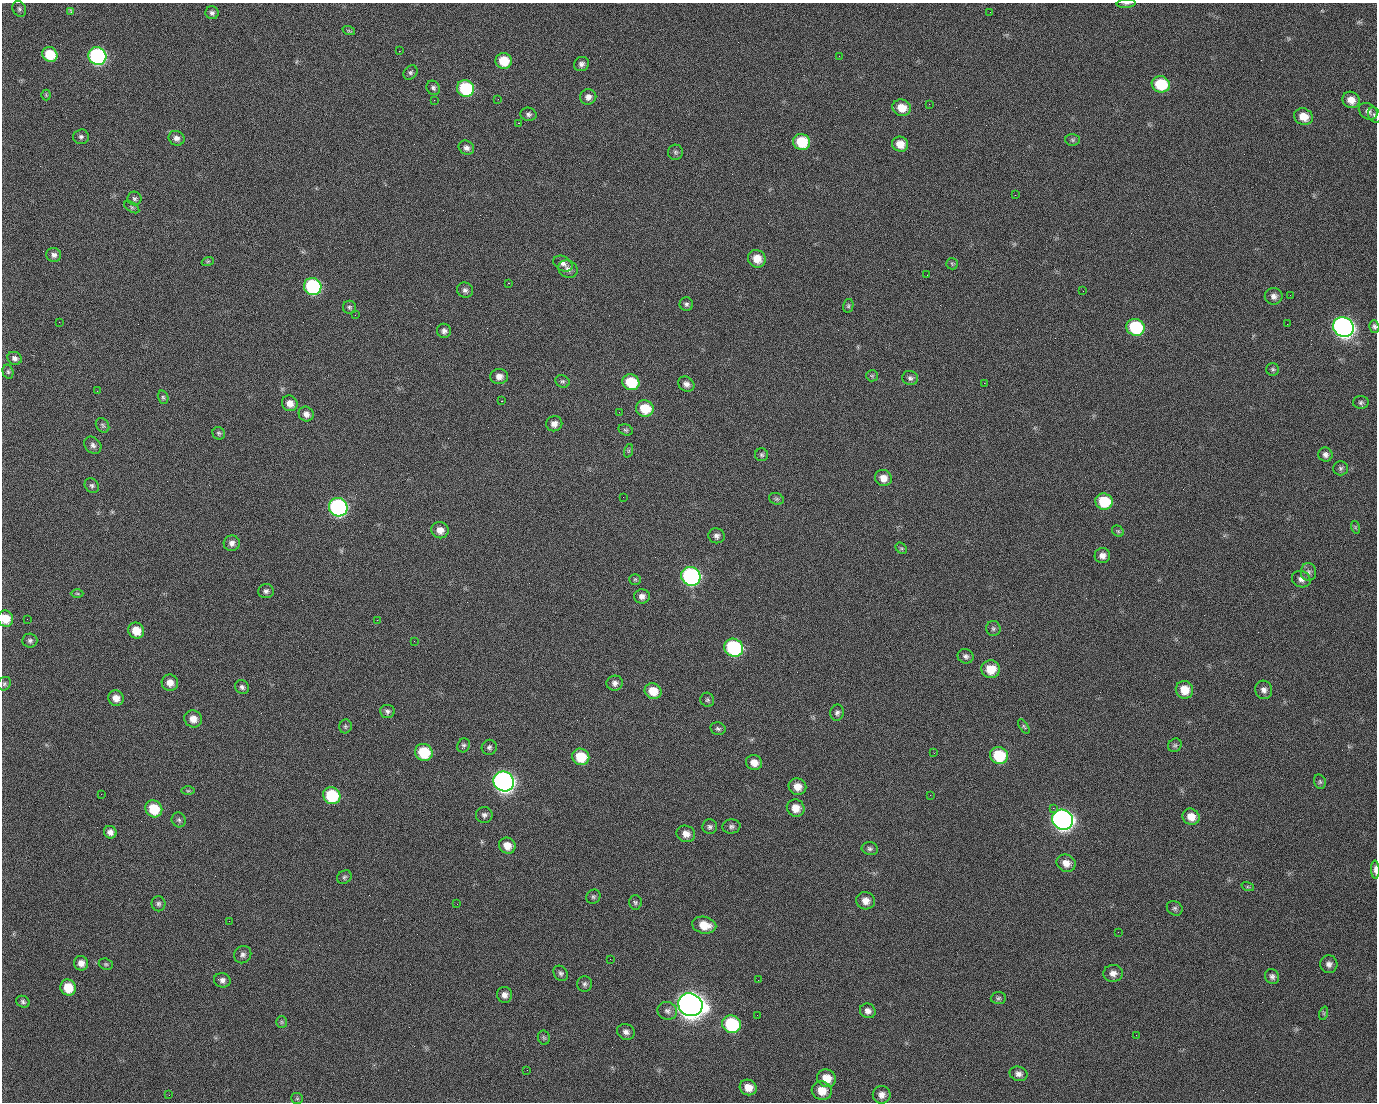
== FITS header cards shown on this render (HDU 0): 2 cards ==
NAXIS1  =                 1375 / length of data axis 1
NAXIS2  =                 1100 / length of data axis 2

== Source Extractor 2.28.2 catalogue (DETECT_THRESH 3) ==
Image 1375 x 1100 px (HDU 0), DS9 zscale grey, 1 PNG px = 1 image px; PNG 1379 x 1104 px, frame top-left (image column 1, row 1100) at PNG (2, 3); each listed source drawn as its Kron ellipse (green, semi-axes under 4 px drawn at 4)
Background 1530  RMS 33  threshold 99.7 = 3 sigma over >= 5 px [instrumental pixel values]
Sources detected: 207; all 207 listed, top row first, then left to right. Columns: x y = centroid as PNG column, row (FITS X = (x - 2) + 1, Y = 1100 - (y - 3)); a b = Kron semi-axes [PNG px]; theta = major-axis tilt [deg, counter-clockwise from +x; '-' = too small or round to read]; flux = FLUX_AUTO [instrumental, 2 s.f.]
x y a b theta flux
1126 4 9 4 5 4.3e+03
19 9 8 6 -60 5.1e+03
71 12 4 3 - 6.2e+03
990 12 3 2 - 1.8e+03
212 13 6 6 - 6.6e+03
349 31 6 4 -18 3.3e+03
399 51 2 2 - 2.5e+04
50 54 8 7 - 6.7e+04
97 56 9 8 - 4.6e+05
839 56 2 2 - 9.9e+02
504 61 8 7 - 5.3e+04
581 64 8 7 - 8.3e+03
410 73 8 6 46 5.6e+03
1161 84 9 8 - 9.7e+04
433 88 7 6 - 6.2e+03
466 88 9 8 - 1.6e+05
46 95 5 5 - 2.6e+03
588 97 8 7 - 1.3e+04
498 99 2 2 - 1.6e+03
434 100 2 2 - 4.9e+03
1351 100 9 8 - 2.4e+04
929 104 2 2 - 9.9e+02
902 108 9 8 - 3.4e+04
1368 111 10 7 -33 1.0e+04
528 114 8 6 -13 6.4e+03
1374 115 8 6 -65 5.3e+03
1303 117 9 8 - 3.4e+04
518 123 2 2 - 3.9e+04
81 137 8 7 - 6.0e+03
176 138 8 7 - 1.0e+04
1073 140 7 6 - 4.7e+03
802 142 9 8 - 8.4e+04
900 144 8 7 - 2.8e+04
466 148 8 6 -31 9.9e+03
675 152 7 7 - 5.7e+03
1015 195 2 2 - 7.5e+03
134 199 7 7 - 5.4e+03
132 207 8 4 -33 3.9e+03
54 255 7 7 - 8.8e+03
757 259 9 8 - 3.1e+04
208 261 6 4 19 3.1e+03
563 263 10 7 -28 9.9e+03
952 264 6 5 - 3.5e+03
568 269 10 8 -27 1.2e+04
927 275 2 2 - 9.3e+02
508 283 2 2 - 5.7e+04
313 286 9 8 - 2.9e+05
465 290 8 7 - 7.6e+03
1083 291 2 2 - 3.4e+03
1290 295 2 2 - 2.5e+03
1274 296 9 8 - 1.1e+04
686 304 7 6 - 5.8e+03
848 306 7 5 77 4.0e+03
349 307 6 6 - 4.7e+03
355 315 2 2 - 1.3e+03
59 322 2 2 - 1.4e+03
1287 324 2 2 - 1.4e+03
1374 326 6 5 - 4.9e+03
1135 327 9 8 - 1.7e+05
1343 327 10 9 - 1.3e+06
444 331 7 7 - 8.7e+03
15 358 7 6 - 7.7e+03
1273 369 6 6 - 4.6e+03
8 372 7 5 -74 4.3e+03
499 376 9 7 5 1.5e+04
872 376 6 5 - 3.8e+03
910 378 8 7 - 6.9e+03
562 381 7 6 - 5.2e+03
631 382 8 8 - 8.6e+04
984 383 2 2 - 2.4e+04
686 384 8 7 - 1.1e+04
97 391 3 2 - 1.7e+03
163 397 7 5 -72 4.1e+03
501 401 3 2 - 5.9e+04
1361 402 8 6 -1 5.5e+03
290 403 8 7 - 1.8e+04
645 408 9 8 - 6.2e+04
619 412 2 2 - 9.4e+02
306 414 8 7 - 1.2e+04
554 424 8 7 - 1.4e+04
103 425 8 6 -53 4.6e+03
626 430 7 5 -15 4.2e+03
219 433 6 6 - 4.4e+03
93 445 9 7 -45 8.5e+03
628 451 7 4 71 3.3e+03
761 455 6 6 - 4.7e+03
1325 455 7 6 - 8.4e+03
1341 468 7 7 - 5.7e+03
883 478 8 8 - 2.0e+04
92 486 8 6 -47 5.8e+03
623 497 2 2 - 3.2e+03
776 499 7 5 -19 4.6e+03
1104 502 9 8 - 8.1e+04
338 507 10 9 - 5.2e+05
1355 527 6 4 -72 3.3e+03
440 530 9 8 - 1.9e+04
1118 531 6 5 - 3.4e+03
716 536 8 7 - 8.4e+03
232 543 8 8 - 1.1e+04
901 548 6 5 - 3.5e+03
1102 556 8 7 - 1.3e+04
1308 572 9 7 -89 9.2e+03
691 576 10 9 - 6.1e+05
635 579 6 5 - 3.9e+03
1301 579 9 8 - 1.1e+04
266 591 8 7 - 7.0e+03
77 593 6 4 -1 3.4e+03
642 596 8 7 - 1.2e+04
5 619 8 7 - 3.9e+04
27 619 2 2 - 2.0e+03
377 620 2 2 - 1.4e+04
993 629 7 7 - 5.7e+03
136 631 8 7 - 3.8e+04
30 641 7 7 - 6.3e+03
414 641 2 2 - 1.1e+03
734 648 10 8 -28 2.9e+05
966 656 8 7 - 7.0e+03
991 669 9 9 - 4.3e+04
170 683 8 8 - 1.8e+04
615 683 8 7 - 1.0e+04
4 684 7 6 - 4.6e+03
242 687 7 6 - 6.6e+03
1184 690 9 8 - 3.5e+04
1264 690 9 8 - 1.1e+04
653 691 8 7 - 4.0e+04
116 698 8 7 - 1.9e+04
707 700 7 6 - 4.6e+03
387 711 7 6 - 6.6e+03
837 713 8 6 75 6.8e+03
193 719 9 8 - 2.0e+04
345 726 7 6 - 4.8e+03
1024 726 8 4 -57 3.8e+03
718 729 8 6 -12 5.4e+03
463 745 7 6 - 4.7e+03
1175 745 7 6 - 5.0e+03
489 747 7 7 - 6.4e+03
424 752 9 8 - 8.7e+04
934 753 3 2 - 2.2e+03
999 756 9 8 - 1.1e+05
581 757 9 8 - 6.6e+04
754 763 8 7 - 1.9e+04
504 781 10 9 - 1.4e+06
1320 782 7 5 -75 4.8e+03
797 787 9 8 - 2.2e+04
188 791 6 4 0 3.3e+03
101 794 2 2 - 2.6e+03
930 795 2 2 - 9.4e+03
332 796 9 8 - 1.2e+05
796 808 9 8 - 2.7e+04
1053 808 2 2 - 1.8e+04
154 809 9 8 - 6.7e+04
484 815 8 8 - 7.6e+03
1191 817 9 8 - 2.7e+04
179 820 8 7 - 5.6e+03
1063 820 11 10 - 1.3e+06
731 826 9 7 5 6.7e+03
710 827 7 7 - 6.2e+03
110 832 6 6 - 1.1e+04
686 834 9 8 - 1.8e+04
507 846 8 8 - 2.5e+04
870 849 8 6 -12 5.7e+03
1066 863 10 8 -23 2.0e+04
1375 870 9 3 -88 1.1e+04
344 877 8 6 35 5.4e+03
1248 887 6 4 -18 3.2e+03
593 897 7 6 - 5.2e+03
866 901 9 8 - 1.8e+04
635 902 7 6 - 5.1e+03
158 904 7 7 - 5.9e+03
457 904 3 2 - 1.8e+03
1175 908 8 7 - 5.9e+03
229 921 2 2 - 7.5e+02
704 925 12 8 -11 3.9e+04
1118 932 2 2 - 3.0e+03
243 955 9 8 - 8.4e+03
610 959 2 2 - 2.8e+03
81 963 7 7 - 1.5e+04
106 964 7 5 -20 4.3e+03
1329 964 9 8 - 1.0e+04
561 973 8 6 -50 6.2e+03
1113 973 10 8 3 1.4e+04
1272 976 8 6 -63 7.3e+03
222 980 8 7 - 9.2e+03
758 980 2 2 - 1.9e+03
585 984 8 7 - 6.8e+03
68 988 8 7 - 5.3e+04
505 995 8 7 - 1.1e+04
998 998 8 6 4 4.9e+03
23 1002 7 5 -28 5.1e+03
690 1005 12 11 - 3.2e+06
667 1011 10 8 -20 1.0e+04
868 1011 8 7 - 1.1e+04
1324 1013 7 4 72 3.7e+03
757 1015 2 2 - 1.4e+03
282 1022 6 5 - 3.9e+03
731 1024 9 8 - 1.7e+05
626 1032 9 7 -25 1.0e+04
1136 1035 2 2 - 9.9e+02
544 1038 7 6 - 4.6e+03
527 1070 2 2 - 9.5e+02
1018 1074 9 7 -14 1.1e+04
827 1078 10 8 -29 3.4e+04
748 1087 8 7 - 2.6e+04
822 1091 10 9 - 3.3e+04
169 1095 2 2 - 6.4e+03
882 1095 9 9 - 1.4e+04
297 1098 6 5 - 3.6e+03
At the frame edge (FLAGS 8, measured only in part): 5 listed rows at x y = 1126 4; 1374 115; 1374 326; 5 619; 1375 870